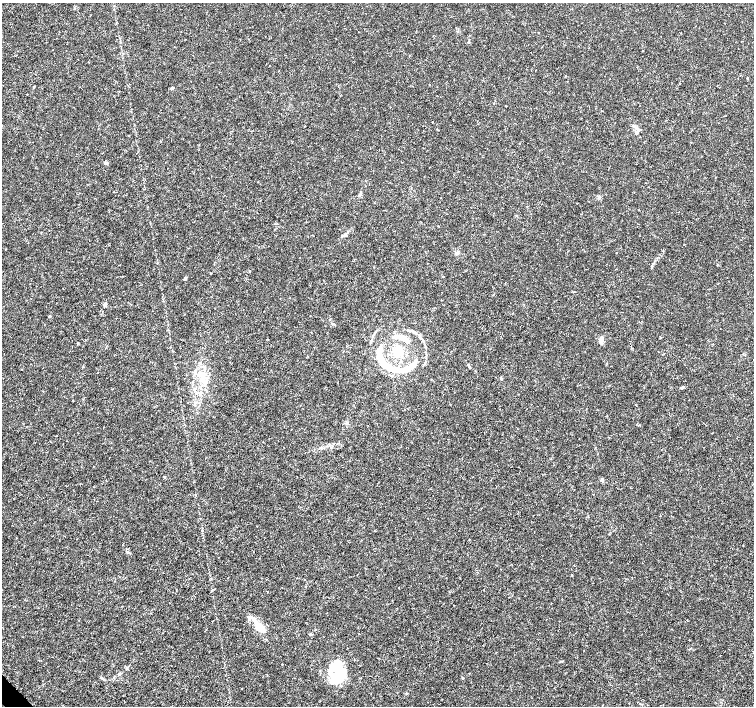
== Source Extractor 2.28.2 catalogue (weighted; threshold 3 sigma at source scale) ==
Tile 7 of 4 x 4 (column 3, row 2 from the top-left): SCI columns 3009-4512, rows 2965-4372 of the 6022 x 5995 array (HDU 1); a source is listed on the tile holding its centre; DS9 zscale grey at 2 x 2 block average (1 PNG px = mean of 2 x 2 image px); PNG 756 x 708 px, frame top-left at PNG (2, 3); no overlay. Shown black and unused: <1% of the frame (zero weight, under 3 of 4 exposures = <1% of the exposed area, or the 3 px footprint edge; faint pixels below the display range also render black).
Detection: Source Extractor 2.28.2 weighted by HDU 2 'WHT'; one run over the whole footprint, this tile lists its part. Background 0.00168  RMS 9.3e-04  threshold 0.00418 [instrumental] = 3 sigma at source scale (4.5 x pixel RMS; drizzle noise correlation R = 1.50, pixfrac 1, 0.0396/0.0396 arcsec/px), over >= 5 px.
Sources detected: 56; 5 inside a brighter object's white glare — not listed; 9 inside a brighter listed object's ellipse — not listed separately; the other 42 listed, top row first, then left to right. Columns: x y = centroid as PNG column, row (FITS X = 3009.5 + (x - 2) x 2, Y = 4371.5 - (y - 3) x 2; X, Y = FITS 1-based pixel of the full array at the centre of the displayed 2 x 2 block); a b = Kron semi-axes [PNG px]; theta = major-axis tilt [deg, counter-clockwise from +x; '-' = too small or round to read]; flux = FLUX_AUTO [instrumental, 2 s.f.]
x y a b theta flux
469 42 3 3 - 0.15
34 87 3 2 - 0.14
172 88 4 3 - 0.37
633 126 5 3 - 0.36
637 132 3 3 - 1
105 163 5 3 - 0.32
360 195 5 3 - 0.48
344 235 6 3 34 0.43
457 252 5 4 - 0.4
717 265 3 2 - 0.13
185 278 3 2 - 0.51
105 305 4 3 - 0.34
50 316 2 2 - 0.36
332 323 3 3 - 0.19
410 331 10 3 -18 0.58
420 338 4 3 - 0.3
404 339 14 6 -30 2.8
601 339 5 5 - 0.95
398 352 13 9 -55 2.7
383 363 29 10 -58 9.7
425 363 5 3 - 0.24
410 367 19 6 47 3.1
469 367 4 2 - 0.23
195 373 6 3 61 0.44
201 374 6 2 23 0.44
501 379 4 2 - 0.18
205 385 4 3 - 0.26
681 387 5 2 - 0.23
197 393 3 2 - 0.19
347 423 3 2 - 0.18
320 448 4 2 - 0.19
164 477 3 2 - 0.2
602 480 4 3 - 0.42
572 575 3 2 - 0.098
251 617 9 4 -22 0.71
260 626 9 9 - 1.8
310 634 3 3 - 0.27
282 664 2 2 - 0.098
338 667 16 12 -32 3.9
119 674 4 2 - 0.23
462 678 2 2 - 0.28
333 682 9 7 15 1.7
Diffuse or blended objects may show on this block-average render without a row.